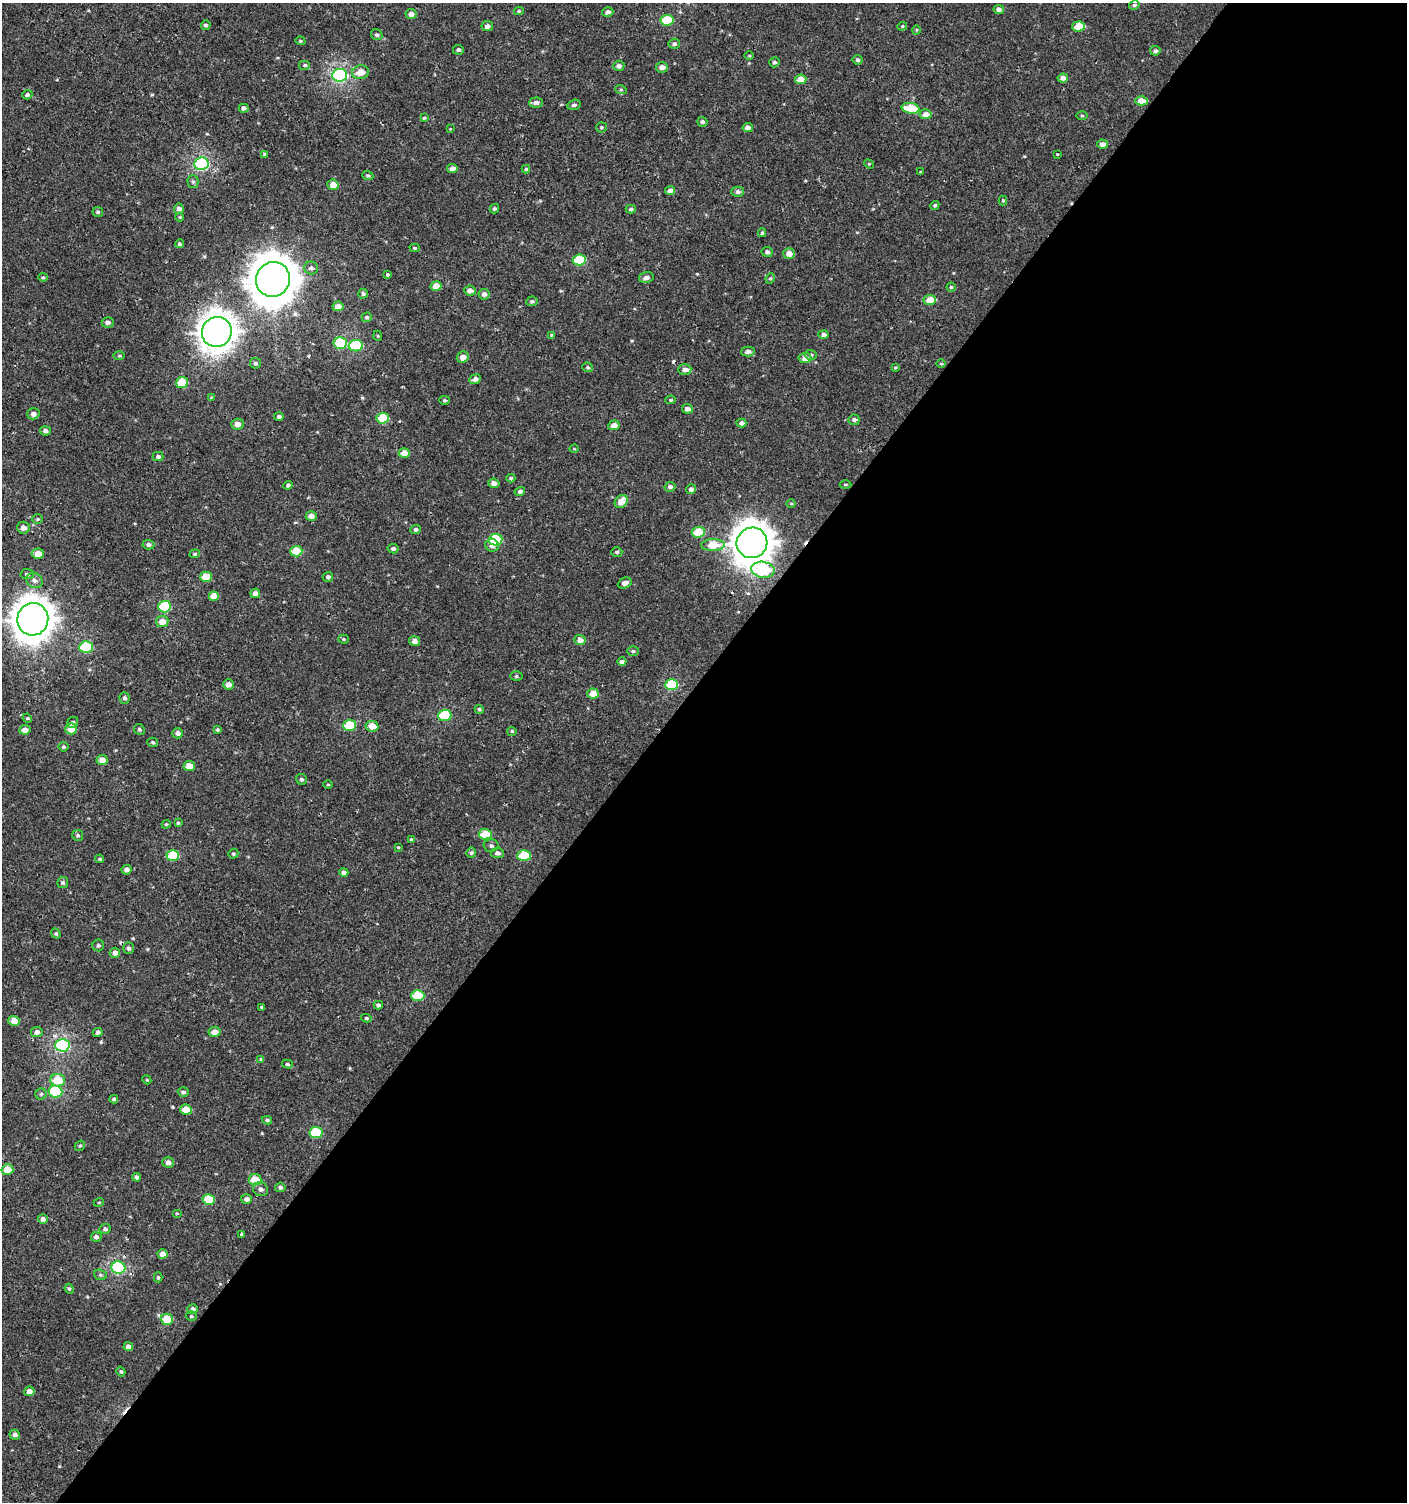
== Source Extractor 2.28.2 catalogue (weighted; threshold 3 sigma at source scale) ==
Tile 12 of 4 x 4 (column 4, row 3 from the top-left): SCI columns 4387-5791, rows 1539-3038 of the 6059 x 6037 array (HDU 1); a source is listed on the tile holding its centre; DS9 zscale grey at full resolution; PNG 1409 x 1504 px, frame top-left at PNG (2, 3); each listed source drawn as its Kron ellipse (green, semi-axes under 4 px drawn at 4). Shown black and unused: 54% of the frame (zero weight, under 2 of 3 exposures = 2% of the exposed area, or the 3 px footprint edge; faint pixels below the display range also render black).
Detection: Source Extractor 2.28.2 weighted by HDU 2 'WHT'; one run over the whole footprint, this tile lists its part. Background 7.57e-04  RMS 0.0025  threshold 0.0114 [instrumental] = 3 sigma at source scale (4.5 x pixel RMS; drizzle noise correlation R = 1.50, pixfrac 1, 0.0396/0.0396 arcsec/px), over >= 5 px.
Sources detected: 252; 5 cosmic-ray / hot-pixel residue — neither listed nor drawn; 1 inside a brighter listed object's ellipse — not listed separately; the other 246 listed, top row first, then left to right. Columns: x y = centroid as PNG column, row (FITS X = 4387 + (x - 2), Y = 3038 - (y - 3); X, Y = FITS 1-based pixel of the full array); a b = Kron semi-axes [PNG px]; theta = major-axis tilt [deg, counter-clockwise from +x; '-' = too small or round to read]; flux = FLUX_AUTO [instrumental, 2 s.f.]
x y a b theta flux
1134 5 5 4 - 0.46
999 9 5 4 - 1.2
519 11 5 4 - 0.33
608 12 6 5 - 0.99
411 14 5 5 - 1.2
667 20 6 5 - 11
206 25 5 4 - 0.56
487 26 6 5 - 1.1
902 26 5 4 - 0.28
1079 26 6 5 - 5.1
916 30 5 3 - 0.22
377 35 6 5 - 0.5
300 41 5 4 - 0.32
674 44 5 5 - 0.71
458 50 5 5 - 0.55
1155 51 5 5 - 0.6
749 56 5 3 - 0.24
857 60 5 5 - 0.48
774 62 5 5 - 0.55
305 65 6 5 - 0.51
619 66 5 5 - 0.88
662 67 6 5 - 1.4
360 72 8 6 14 3
340 75 7 6 - 42
1063 78 5 4 - 1.3
801 79 6 4 7 3.5
621 90 6 4 -18 0.31
27 95 5 4 - 0.51
1141 101 6 4 1 3
536 103 7 5 2 1
574 105 7 5 15 0.62
244 108 5 4 - 0.85
910 108 9 5 -9 7
925 114 6 5 - 1.8
1082 116 5 3 - 0.32
424 118 4 4 - 0.33
702 122 5 4 - 0.68
601 127 5 5 - 0.39
748 128 5 4 - 1.3
450 129 3 3 - 0.18
1103 144 5 4 - 1.3
264 154 4 3 - 0.28
1057 154 3 3 - 0.48
201 164 7 6 - 37
869 164 5 4 - 0.25
452 169 5 4 - 1.5
526 169 4 4 - 0.35
920 172 4 4 - 0.2
368 176 5 4 - 0.39
193 182 6 5 - 0.52
333 185 6 5 - 2.3
670 191 5 4 - 1.3
738 192 6 5 - 0.72
1003 200 5 4 - 0.32
935 205 5 4 - 0.41
179 209 5 5 - 1
494 209 5 4 - 0.4
631 209 5 4 - 0.51
98 212 5 5 - 0.47
180 217 4 4 - 0.24
762 233 4 4 - 0.35
179 244 4 4 - 0.45
415 248 5 4 - 0.3
767 252 5 5 - 0.8
789 254 6 5 - 1.8
579 260 6 5 - 11
311 268 7 6 - 0.84
387 274 3 3 - 1.3
43 277 5 4 - 0.34
646 277 7 5 13 1.2
770 278 5 4 - 0.37
273 279 17 17 - 740
436 286 5 5 - 2.8
951 287 4 4 - 0.38
470 291 5 5 - 1.3
363 294 5 5 - 0.43
484 294 5 5 - 0.94
930 300 6 5 - 4.1
532 301 6 5 - 0.53
338 306 5 5 - 2
367 317 5 4 - 0.47
108 322 6 5 - 0.83
217 332 15 14 - 300
552 335 3 3 - 0.28
823 335 5 4 - 1
378 336 5 3 - 0.22
340 343 7 6 - 11
356 346 7 5 8 14
748 351 6 5 - 1
811 355 5 5 - 0.48
119 356 6 3 0 0.28
463 357 6 5 - 1.5
805 358 6 5 - 1.9
255 363 5 5 - 0.56
941 364 5 3 - 0.23
588 367 5 5 - 0.39
895 368 3 3 - 0.26
685 369 6 5 - 1.3
475 379 6 4 21 0.98
182 382 6 5 - 6
211 397 3 3 - 0.24
445 400 5 4 - 0.35
671 400 5 4 - 0.38
687 409 5 5 - 1.3
33 414 6 5 - 1.1
279 417 5 4 - 0.68
383 418 6 5 - 8.6
854 420 5 5 - 0.69
741 423 5 4 - 0.99
237 424 6 5 - 1.9
614 425 6 4 8 1.8
45 431 5 4 - 0.88
574 449 4 3 - 0.2
404 453 6 5 - 2.8
158 456 5 4 - 0.6
511 478 4 4 - 0.37
494 483 5 4 - 1.3
846 484 6 3 0 0.25
288 485 5 4 - 0.57
670 487 5 5 - 0.75
691 489 5 5 - 0.8
520 491 5 4 - 0.62
621 502 7 5 48 3.2
791 503 5 3 - 0.25
311 516 5 4 - 1.6
38 519 5 4 - 0.37
23 528 6 6 - 1.3
416 529 5 4 - 0.72
698 532 6 5 - 7.2
495 540 7 5 10 11
752 543 15 15 - 400
148 545 6 5 - 0.75
492 545 7 6 - 1.2
713 545 12 6 3 6.4
393 549 5 4 - 0.7
296 551 6 5 - 6
617 552 5 4 - 0.47
38 554 6 5 - 2.8
195 554 5 4 - 0.33
763 570 12 8 -8 19
27 574 6 5 - 0.57
206 577 6 5 - 4.5
328 577 5 5 - 0.63
34 580 8 7 - 1
625 583 7 5 24 1.2
255 593 5 5 - 1.1
214 596 5 5 - 3
165 607 6 6 - 11
33 619 16 15 - 400
162 621 6 5 - 2.5
343 639 5 4 - 0.31
580 640 6 5 - 1.7
415 641 5 5 - 1.3
86 647 6 5 - 15
633 651 6 5 - 0.47
622 662 5 4 - 0.61
516 676 6 5 - 0.36
228 684 5 5 - 1.5
671 685 7 5 0 13
593 694 5 5 - 3.3
125 698 5 5 - 0.59
479 709 5 4 - 0.43
445 715 7 5 3 13
27 718 5 4 - 0.26
73 722 6 5 - 0.62
349 725 6 5 - 8.1
372 726 6 5 - 3.4
71 729 6 5 - 3.3
139 729 6 5 - 0.42
217 729 4 4 - 0.32
25 730 5 5 - 1.5
512 731 4 4 - 0.32
178 733 5 5 - 0.97
153 742 5 4 - 0.41
63 747 5 4 - 0.43
102 760 5 5 - 2.1
189 766 6 5 - 2.6
301 779 6 5 - 0.49
328 785 5 3 - 0.24
178 823 4 4 - 0.3
166 824 4 4 - 0.26
485 834 6 5 - 5.8
78 835 5 5 - 0.43
411 840 4 4 - 0.41
491 846 7 6 - 0.68
398 847 4 3 - 0.22
471 853 5 5 - 0.54
497 853 6 5 - 0.87
233 854 5 4 - 0.42
173 856 6 5 - 9.9
524 856 6 5 - 9
100 859 4 3 - 0.35
127 870 5 5 - 1.1
344 873 4 4 - 1
63 882 5 5 - 0.52
56 934 5 4 - 0.37
98 945 6 6 - 0.49
128 948 6 5 - 0.69
115 953 5 5 - 1.4
418 995 6 5 - 8.2
378 1005 4 4 - 0.69
261 1007 4 3 - 0.23
366 1018 5 4 - 0.4
14 1021 6 5 - 2.7
37 1032 6 5 - 1.1
98 1032 5 4 - 0.63
214 1032 6 5 - 1.8
62 1045 7 6 - 34
261 1059 4 4 - 0.3
287 1064 5 4 - 0.45
58 1080 7 6 - 6
147 1080 4 3 - 0.23
55 1091 7 6 - 17
183 1092 5 4 - 0.6
41 1094 6 5 - 0.5
114 1099 4 4 - 0.51
186 1110 6 5 - 4.2
267 1120 5 3 - 0.47
316 1132 6 5 - 12
80 1146 5 4 - 0.4
168 1162 5 5 - 1.3
7 1170 6 5 - 4.5
137 1177 4 4 - 0.76
255 1180 6 5 - 5.2
280 1187 5 4 - 0.53
260 1189 7 6 - 0.99
209 1199 6 5 - 7.9
246 1199 5 5 - 1
99 1202 5 3 - 0.23
177 1213 5 3 - 0.25
43 1219 5 5 - 1.2
105 1229 5 5 - 0.67
242 1234 4 3 - 1.7
96 1237 5 5 - 0.91
163 1254 5 4 - 2
118 1267 7 6 - 27
100 1275 6 5 - 0.46
158 1277 5 4 - 0.41
69 1289 5 4 - 0.34
193 1309 5 5 - 1.1
191 1316 5 4 - 0.35
167 1319 6 5 - 6.3
128 1347 4 4 - 1.3
121 1372 5 4 - 0.4
29 1391 5 5 - 1.9
15 1435 5 5 - 0.91
Overlapping masked pixels (flux is a lower limit): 1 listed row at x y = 752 543